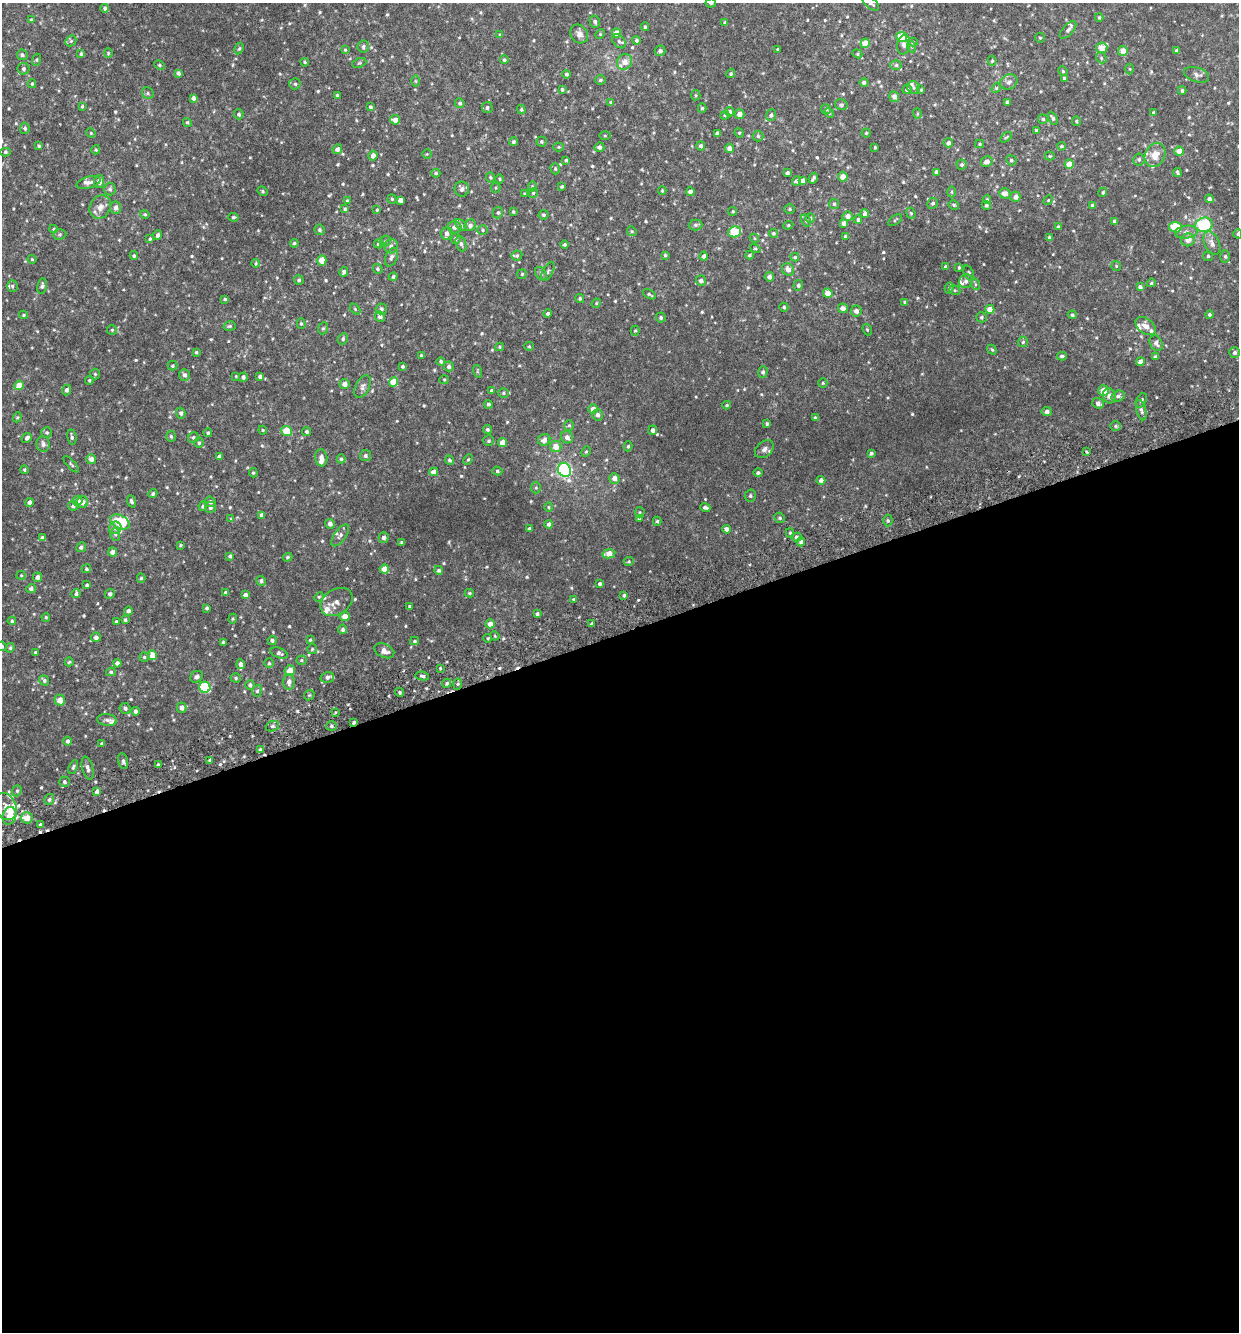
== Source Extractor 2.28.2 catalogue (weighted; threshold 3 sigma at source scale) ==
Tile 15 of 4 x 4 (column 3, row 4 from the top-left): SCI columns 2609-3845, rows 59-1388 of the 5268 x 5434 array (HDU 1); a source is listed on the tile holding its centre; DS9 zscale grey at full resolution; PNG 1241 x 1334 px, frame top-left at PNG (2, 3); each listed source drawn as its Kron ellipse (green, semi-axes under 4 px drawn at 4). Shown black and unused: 53% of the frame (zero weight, under 3 of 6 exposures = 5% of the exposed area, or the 3 px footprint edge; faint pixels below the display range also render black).
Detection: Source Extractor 2.28.2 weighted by HDU 2 'WHT'; one run over the whole footprint, this tile lists its part. Background 0.00508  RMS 0.0024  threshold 0.00995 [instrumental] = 3 sigma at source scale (4.09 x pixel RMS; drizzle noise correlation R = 1.36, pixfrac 0.8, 0.0396/0.0396 arcsec/px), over >= 5 px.
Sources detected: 668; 4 cosmic-ray / hot-pixel residue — neither listed nor drawn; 29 inside a brighter listed object's ellipse — not listed separately; of the other 635, all 500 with FLUX_AUTO >= 0.229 (the completeness limit of this list) listed and drawn (135 fainter detections not listed), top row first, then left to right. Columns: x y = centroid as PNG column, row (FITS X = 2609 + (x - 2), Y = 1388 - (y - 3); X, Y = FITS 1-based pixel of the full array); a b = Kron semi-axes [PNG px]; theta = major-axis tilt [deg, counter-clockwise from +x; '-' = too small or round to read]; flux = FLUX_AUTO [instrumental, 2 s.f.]
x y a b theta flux
711 3 5 4 - 0.33
871 3 10 5 -40 0.83
105 8 4 4 - 0.54
1099 17 4 3 - 0.32
31 20 3 3 - 0.28
595 22 6 5 - 0.48
725 23 4 3 - 0.34
645 27 4 3 - 0.33
1068 30 11 5 48 0.69
616 33 4 4 - 2.1
579 34 10 8 -56 1.1
600 34 5 4 - 0.25
500 35 4 4 - 0.32
902 37 5 5 - 4.7
1040 38 5 4 - 0.27
636 40 4 4 - 0.43
71 41 6 5 - 0.37
619 41 8 5 -47 0.53
913 42 5 4 - 0.31
865 43 5 4 - 3.1
904 45 10 6 80 1.2
363 46 6 5 - 0.48
912 47 5 3 - 0.23
239 48 6 4 61 0.3
1102 48 6 5 - 2.1
777 49 3 2 - 0.23
345 50 4 4 - 0.26
660 51 5 5 - 0.55
1123 51 5 5 - 2
1177 51 4 3 - 0.62
108 53 4 4 - 0.24
81 54 4 3 - 0.3
857 54 5 4 - 0.29
22 55 5 5 - 0.59
1101 58 6 5 - 0.32
36 60 6 4 72 0.3
504 60 4 4 - 0.36
992 61 5 4 - 0.32
305 62 4 3 - 0.27
625 62 8 7 - 1.8
359 63 7 4 24 0.29
159 65 5 4 - 0.31
896 65 6 5 - 0.45
23 69 6 6 - 0.45
1130 69 5 3 - 0.23
1063 71 5 4 - 0.28
178 73 4 4 - 0.59
567 74 4 4 - 0.48
731 74 4 4 - 0.36
1197 75 13 7 -17 0.88
1064 78 3 3 - 0.29
600 80 5 4 - 0.38
415 81 5 4 - 0.24
864 82 4 4 - 0.58
1009 82 9 7 26 0.86
32 84 4 4 - 0.3
295 84 5 5 - 0.46
913 87 6 6 - 0.52
996 88 5 4 - 0.25
562 89 4 4 - 0.41
907 89 5 4 - 0.6
921 90 4 4 - 0.24
1182 90 4 3 - 0.44
148 93 6 5 - 0.4
337 95 3 3 - 0.25
696 95 5 4 - 0.3
894 97 5 5 - 1.1
193 98 4 4 - 0.72
1007 102 4 3 - 0.53
460 103 5 4 - 0.5
611 103 4 3 - 0.41
841 105 6 5 - 0.51
82 106 4 3 - 0.25
370 107 3 3 - 0.38
487 108 5 5 - 0.47
702 108 5 4 - 0.34
826 109 5 4 - 0.44
521 110 4 3 - 0.28
729 112 5 4 - 0.66
829 113 5 4 - 0.29
1153 113 3 3 - 0.31
239 114 5 5 - 0.46
739 114 5 4 - 1.3
917 114 5 4 - 0.28
725 115 4 4 - 0.32
771 115 6 5 - 0.49
1053 118 7 4 -62 0.48
1043 119 5 5 - 0.37
395 120 5 4 - 1.6
1076 121 5 4 - 0.32
187 122 4 4 - 0.31
25 128 5 5 - 0.44
1036 130 3 3 - 0.25
91 133 5 4 - 0.24
739 133 5 4 - 0.26
866 133 4 4 - 0.25
718 134 4 4 - 1
605 136 5 3 - 0.24
758 136 5 5 - 0.39
1006 137 6 3 37 0.26
514 142 4 4 - 0.39
542 142 5 5 - 0.35
948 143 5 5 - 0.76
980 144 4 4 - 0.24
39 146 4 3 - 0.35
701 146 4 4 - 0.58
1061 146 4 3 - 0.26
559 147 5 4 - 0.23
599 147 5 5 - 0.74
875 147 3 3 - 0.26
730 148 4 4 - 1.6
337 149 5 4 - 0.93
96 150 5 4 - 0.31
1179 151 5 4 - 1.9
5 152 5 4 - 0.33
427 154 5 4 - 0.25
1155 155 12 10 65 2.6
373 156 5 4 - 1.2
1050 156 5 4 - 0.32
1139 159 6 5 - 0.45
566 160 3 3 - 0.36
1011 160 5 5 - 0.41
987 162 6 5 - 1.2
1069 164 4 4 - 2.6
962 165 5 5 - 0.38
555 169 6 4 -71 0.3
936 172 4 3 - 0.71
1177 172 4 3 - 0.32
436 173 4 4 - 0.29
787 173 4 3 - 0.46
843 177 5 4 - 2
490 178 5 4 - 0.28
813 178 6 3 61 0.46
499 179 5 3 - 0.23
99 181 6 5 - 1.2
796 181 5 4 - 0.72
802 181 4 4 - 0.82
88 183 12 5 15 0.91
532 186 5 4 - 0.28
562 186 3 3 - 0.31
496 188 5 4 - 0.25
110 189 6 6 - 0.49
462 189 7 7 - 0.8
263 191 5 4 - 0.3
662 191 4 3 - 0.27
690 192 4 4 - 1.1
951 192 5 3 - 0.26
1103 192 4 4 - 0.35
533 193 5 4 - 0.3
1005 193 6 5 - 1.4
525 194 4 4 - 0.3
1015 197 5 5 - 1.2
392 199 5 4 - 0.28
1209 199 4 4 - 0.72
400 200 4 4 - 1.2
987 200 4 4 - 0.32
1048 200 5 4 - 0.24
347 201 4 3 - 0.24
933 203 6 5 - 0.44
834 204 5 5 - 0.35
954 205 5 4 - 0.34
986 205 4 4 - 0.43
1093 205 4 4 - 0.56
100 207 12 10 62 1.7
116 208 6 5 - 1.1
345 209 4 3 - 0.38
790 209 5 4 - 0.32
377 210 3 3 - 0.25
513 211 4 3 - 0.23
733 211 4 4 - 0.3
498 213 6 5 - 0.37
911 213 6 4 -67 0.3
145 214 5 4 - 0.32
865 214 4 4 - 0.89
544 215 5 5 - 0.39
848 216 5 4 - 1.2
233 217 5 3 - 0.3
810 218 4 4 - 0.34
858 220 4 4 - 0.46
895 220 8 3 35 0.28
806 221 7 4 -64 0.37
1115 221 4 4 - 0.75
844 223 4 4 - 1
461 225 7 4 -45 0.4
470 225 6 5 - 0.69
695 225 7 5 1 0.5
788 225 5 4 - 0.31
1204 225 9 7 16 14
454 227 7 6 - 0.85
1058 227 3 3 - 0.39
1175 227 6 5 - 6.4
54 229 4 4 - 0.23
320 230 5 5 - 0.46
483 230 5 4 - 0.33
632 231 5 4 - 0.28
735 232 6 5 - 7.6
1186 232 11 6 7 0.95
447 233 6 6 - 0.9
773 233 4 4 - 0.37
60 234 7 5 3 0.4
1238 234 5 4 - 0.37
158 235 5 4 - 0.7
845 236 3 3 - 0.31
1049 237 4 3 - 0.29
754 238 5 3 - 0.24
150 239 4 3 - 0.32
455 239 5 5 - 0.53
1188 240 7 6 - 1.6
385 241 6 5 - 0.35
294 243 4 4 - 0.38
1212 243 12 7 -65 1.3
378 244 4 4 - 0.61
461 244 8 5 -70 0.53
565 244 4 4 - 0.35
391 246 7 6 - 0.78
755 249 5 4 - 0.26
517 255 5 5 - 0.34
665 255 4 4 - 0.3
749 255 4 4 - 0.36
134 256 4 3 - 0.3
704 256 4 4 - 0.68
1208 256 5 5 - 0.32
1225 256 6 5 - 0.45
391 257 10 6 69 0.6
795 257 4 4 - 0.33
32 259 4 4 - 0.23
322 260 5 4 - 2.8
256 263 4 3 - 0.26
1116 266 5 4 - 0.26
946 267 4 3 - 0.54
959 267 4 3 - 0.31
378 269 5 4 - 0.35
788 269 7 5 -47 1.1
548 271 10 5 62 0.46
344 272 5 4 - 0.59
969 273 8 5 -68 0.4
522 274 5 5 - 0.25
541 274 7 5 -53 0.39
393 277 4 4 - 0.43
769 277 5 4 - 0.93
299 280 5 4 - 0.39
701 281 5 5 - 0.86
966 281 7 6 - 0.81
1151 283 4 3 - 0.3
975 284 6 4 -72 0.29
798 285 5 4 - 0.52
12 286 6 5 - 0.48
42 286 8 5 79 0.61
1140 287 4 4 - 0.76
949 288 5 4 - 0.33
955 290 6 4 -20 0.31
828 293 5 4 - 2.6
649 294 7 4 -31 0.36
580 298 4 4 - 0.42
225 299 4 3 - 0.29
905 302 4 3 - 0.35
596 303 5 4 - 0.26
784 307 4 4 - 0.32
843 308 5 4 - 1.3
355 309 6 4 -46 0.26
381 309 5 5 - 0.5
990 309 4 4 - 2.1
856 311 5 5 - 0.98
548 313 4 4 - 0.44
23 315 4 4 - 0.25
1072 315 4 3 - 0.39
1209 315 4 4 - 0.38
380 316 5 4 - 0.76
981 317 5 5 - 0.43
661 318 5 5 - 0.42
301 323 5 4 - 0.32
230 326 6 4 15 0.34
1146 326 11 7 -37 1.5
323 328 6 5 - 0.35
112 330 5 5 - 0.32
867 330 6 4 -68 0.28
635 331 5 4 - 0.28
343 339 6 5 - 0.4
1023 342 5 5 - 0.38
1156 343 8 6 -60 0.94
529 346 5 4 - 0.27
500 347 4 4 - 0.26
992 350 5 4 - 0.28
196 352 4 3 - 0.31
1234 353 5 5 - 0.67
421 355 3 3 - 0.29
1062 356 5 4 - 0.43
1155 357 4 3 - 0.5
441 361 4 4 - 0.41
1140 362 4 4 - 1.4
173 366 5 5 - 0.32
403 366 4 4 - 0.45
449 366 5 5 - 0.56
477 371 6 4 -73 0.28
763 372 5 5 - 0.53
95 374 5 5 - 0.3
185 375 6 5 - 0.73
236 376 4 4 - 0.25
260 376 4 3 - 0.62
243 377 4 4 - 0.6
89 380 5 3 - 0.26
444 380 5 4 - 0.23
393 382 4 4 - 3.7
823 383 4 4 - 0.27
345 384 5 5 - 1.3
19 385 5 4 - 2.6
363 387 12 6 63 0.81
67 390 5 4 - 0.65
492 390 4 4 - 0.52
1103 391 5 5 - 2.7
503 393 5 5 - 0.32
1109 396 8 6 -70 1.2
1118 396 7 5 17 0.55
1141 401 8 5 61 0.45
1098 403 6 5 - 0.93
488 404 4 4 - 0.44
727 405 4 3 - 0.26
593 409 5 4 - 1.7
1141 410 10 5 -76 0.61
1047 411 5 4 - 0.8
181 413 5 4 - 0.56
598 415 6 5 - 0.66
17 417 5 4 - 0.26
815 418 3 3 - 0.41
767 424 3 3 - 0.36
569 426 5 5 - 0.32
1115 426 5 5 - 0.41
263 430 4 4 - 0.25
487 430 5 4 - 0.42
653 430 5 4 - 0.69
287 431 5 5 - 4.5
307 432 4 4 - 0.42
47 433 5 5 - 0.43
208 433 4 4 - 0.31
171 436 5 4 - 0.34
72 437 7 4 -79 0.53
567 437 6 5 - 0.97
27 438 5 4 - 0.65
193 438 6 5 - 0.45
544 440 6 5 - 1.1
489 441 5 5 - 0.35
502 442 4 4 - 2.4
199 443 5 4 - 0.35
43 444 8 6 -82 0.87
556 446 6 5 - 2.1
628 446 5 4 - 0.36
764 449 11 7 41 0.88
586 452 5 4 - 0.28
1087 452 3 2 - 0.24
871 453 3 3 - 0.48
219 456 4 3 - 0.66
365 456 5 5 - 0.56
321 458 8 6 -81 1
91 459 5 5 - 1.1
341 459 4 4 - 0.33
468 459 5 4 - 0.29
449 460 4 4 - 0.46
71 464 10 3 -46 0.36
24 470 4 4 - 0.31
564 470 7 6 - 35
497 471 5 4 - 0.38
434 472 4 4 - 1.7
253 473 5 4 - 0.27
758 473 4 4 - 0.41
614 478 5 5 - 1.4
821 480 4 4 - 0.94
536 488 6 5 - 0.31
153 494 4 4 - 0.4
750 496 6 5 - 0.43
78 501 5 5 - 1.7
131 501 6 4 -68 0.45
29 502 4 4 - 0.77
82 502 6 5 - 1.5
210 502 5 5 - 0.59
73 506 5 5 - 0.5
203 506 5 4 - 0.44
210 507 6 5 - 0.57
549 507 5 4 - 0.27
705 507 5 3 - 0.6
640 512 5 5 - 0.25
262 515 4 4 - 1.2
639 518 4 3 - 0.29
780 518 5 5 - 0.37
231 519 4 4 - 0.31
888 520 6 4 -89 0.38
657 521 4 4 - 0.3
120 522 10 6 -27 7.2
330 524 5 4 - 0.8
549 524 4 4 - 0.68
115 528 6 6 - 1.1
529 529 4 3 - 0.47
727 529 4 4 - 0.82
790 533 5 4 - 0.3
115 534 6 5 - 0.41
340 535 13 6 54 0.79
796 537 5 4 - 0.47
42 538 4 4 - 0.87
384 538 5 5 - 0.79
402 542 3 3 - 0.34
801 542 4 4 - 0.81
180 545 4 3 - 0.29
81 547 5 4 - 0.6
113 552 4 4 - 1.4
609 554 6 4 11 2.4
230 556 4 3 - 0.56
287 557 5 4 - 0.38
629 561 5 4 - 0.29
86 569 4 4 - 0.3
384 569 4 4 - 2.8
439 570 4 4 - 0.45
21 575 4 4 - 0.24
38 577 5 4 - 0.91
141 578 4 4 - 0.36
261 581 5 5 - 0.66
600 584 4 3 - 0.45
87 585 3 3 - 0.38
31 589 5 4 - 0.64
225 592 4 3 - 0.45
469 593 5 3 - 0.28
76 594 4 4 - 0.55
110 594 5 4 - 0.58
245 595 4 4 - 0.99
624 595 4 3 - 0.41
319 597 5 4 - 0.27
574 599 4 4 - 0.3
336 602 17 12 32 2
409 606 4 3 - 0.23
207 608 4 3 - 0.44
128 611 4 4 - 0.68
537 614 4 3 - 0.42
345 616 5 5 - 1.6
46 617 4 4 - 0.32
233 619 5 4 - 0.24
125 620 4 4 - 0.46
12 621 4 4 - 0.35
116 621 4 3 - 0.3
490 624 4 4 - 1.4
591 624 4 3 - 0.41
343 629 5 4 - 0.44
495 636 5 4 - 0.25
96 637 5 4 - 0.75
488 638 4 4 - 0.25
272 640 4 4 - 0.63
310 640 4 3 - 0.27
415 641 4 3 - 0.3
223 642 4 3 - 0.36
2 646 5 4 - 0.4
10 648 5 4 - 0.33
312 649 5 5 - 0.29
384 651 10 6 -24 1.3
35 652 4 3 - 0.3
279 653 9 5 -21 0.63
153 655 5 4 - 3
144 657 4 4 - 0.34
301 660 5 4 - 0.33
69 662 4 4 - 0.27
117 663 4 4 - 0.83
269 663 4 4 - 0.3
241 664 5 4 - 0.96
440 668 3 3 - 0.25
290 671 5 5 - 2.4
111 672 5 4 - 0.35
422 676 7 3 -8 0.5
197 677 7 5 32 0.87
327 677 7 5 15 0.59
236 678 5 4 - 0.34
44 680 5 4 - 0.48
289 682 8 5 89 1.1
447 683 5 4 - 0.44
458 684 6 4 88 0.32
250 685 5 4 - 0.56
205 687 6 5 - 17
257 691 6 4 73 0.38
400 692 4 4 - 0.33
309 695 5 4 - 0.3
60 700 5 5 - 1.9
125 708 6 5 - 0.51
182 708 5 5 - 1
135 711 4 4 - 0.67
335 712 4 3 - 0.26
107 720 10 6 -8 0.72
354 722 3 3 - 0.38
272 726 7 5 19 0.48
331 726 5 5 - 0.37
68 741 4 4 - 0.55
102 744 4 3 - 0.45
260 749 4 3 - 0.29
210 760 4 4 - 0.37
123 761 8 5 -76 0.57
158 764 3 3 - 0.24
73 767 7 4 65 0.39
88 768 12 5 -75 0.93
64 782 5 5 - 0.44
17 791 6 4 69 0.32
97 792 4 3 - 1.1
49 799 6 5 - 0.54
6 806 14 10 -67 1.7
9 816 9 7 71 1.7
27 818 6 5 - 2
40 825 4 3 - 0.44
Overlapping masked pixels (flux is a lower limit): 2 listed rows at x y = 354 722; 97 792
Isophote crosses this tile's border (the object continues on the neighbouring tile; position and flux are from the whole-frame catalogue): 4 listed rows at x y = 711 3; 871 3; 1238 234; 2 646